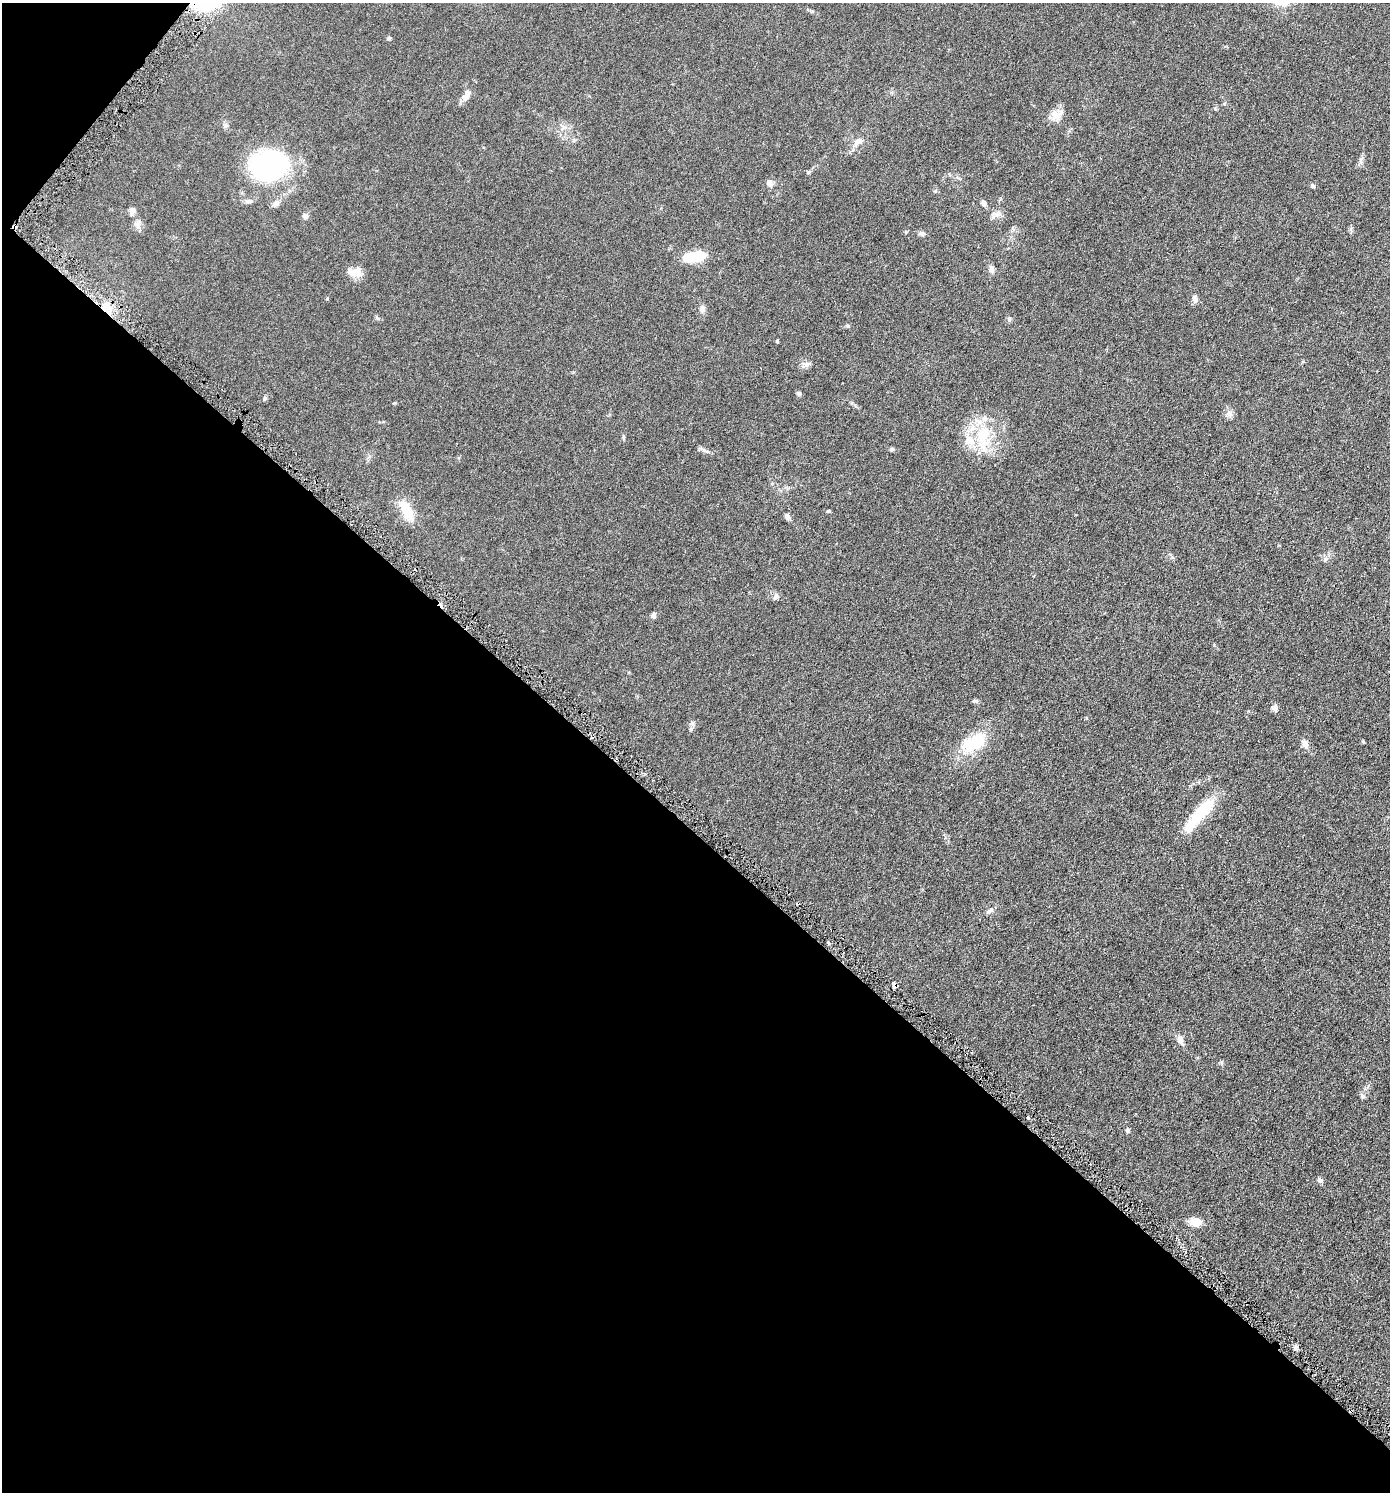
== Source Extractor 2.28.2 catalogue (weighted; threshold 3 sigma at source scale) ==
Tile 9 of 4 x 4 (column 1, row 3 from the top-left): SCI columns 154-1541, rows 1511-3000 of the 6001 x 5996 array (HDU 1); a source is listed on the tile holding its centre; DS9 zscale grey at full resolution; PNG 1392 x 1494 px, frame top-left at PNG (2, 3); no overlay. Shown black and unused: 45% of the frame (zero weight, under 3 of 6 exposures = <1% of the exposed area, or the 3 px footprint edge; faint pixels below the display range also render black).
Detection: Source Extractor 2.28.2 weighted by HDU 2 'WHT'; one run over the whole footprint, this tile lists its part. Background 0.0567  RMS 0.0059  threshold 0.0242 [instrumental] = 3 sigma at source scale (4.09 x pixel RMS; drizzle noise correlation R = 1.36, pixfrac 0.8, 0.05/0.05 arcsec/px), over >= 5 px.
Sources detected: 61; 2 cosmic-ray / hot-pixel residue — not listed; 2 inside a brighter listed object's ellipse — not listed separately; the other 57 listed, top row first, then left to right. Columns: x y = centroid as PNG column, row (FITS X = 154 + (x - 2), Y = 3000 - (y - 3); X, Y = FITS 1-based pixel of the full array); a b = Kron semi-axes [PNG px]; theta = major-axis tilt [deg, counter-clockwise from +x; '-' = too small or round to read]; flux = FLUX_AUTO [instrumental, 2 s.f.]
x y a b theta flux
389 38 5 5 - 0.69
466 95 13 7 62 4.3
1055 115 16 12 -50 4.9
858 141 11 8 36 2.9
1361 161 10 5 -90 1.5
268 165 35 28 6 85
769 183 9 8 - 1.9
1313 186 5 4 - 1.1
935 191 6 4 19 0.62
248 201 10 6 0 1.5
276 203 11 7 41 2.2
984 203 8 6 -73 1.7
132 211 12 6 71 2
996 214 13 7 1 2.5
305 216 7 6 - 1.8
138 224 15 6 76 2.3
921 234 9 6 -19 1.4
694 256 21 9 8 21
991 269 11 7 -83 1.9
355 272 17 11 -4 6.2
1195 299 11 6 -86 1.8
106 306 13 8 36 5.4
702 309 10 7 88 1.9
377 318 6 4 -45 0.78
1009 319 6 6 - 0.93
847 326 6 5 - 0.67
777 341 4 3 - 0.75
807 364 12 5 20 1.8
799 393 8 5 -44 0.91
265 398 5 5 - 0.83
1229 413 9 9 - 2.3
982 435 31 18 76 21
892 449 6 5 - 0.85
706 451 12 3 -23 1.4
406 510 31 12 -62 11
828 511 6 3 18 0.54
787 516 9 6 -52 1.6
1325 560 6 4 44 0.92
776 597 8 6 42 1.7
653 615 6 6 - 1.6
975 701 10 4 0 0.91
1274 708 11 8 -44 1.8
1363 741 5 3 - 0.47
974 742 37 19 33 22
1305 743 11 7 -66 2.9
1200 814 50 12 49 21
990 911 11 5 26 1.6
828 943 4 3 - 0.57
895 985 6 5 - 1.5
1180 1041 12 7 -60 2.6
1221 1062 6 4 -19 0.69
1362 1096 8 6 -49 1.3
1127 1130 6 5 - 1.1
1320 1180 8 6 -48 1.3
1195 1222 12 8 -9 6.6
1295 1347 7 5 86 1.4
1351 1411 4 3 - 0.78
Overlapping masked pixels (flux is a lower limit): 3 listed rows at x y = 106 306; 895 985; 1351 1411
Unlisted compact peaks at least as high as the median listed source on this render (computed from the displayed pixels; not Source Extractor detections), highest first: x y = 691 729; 1214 645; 327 299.